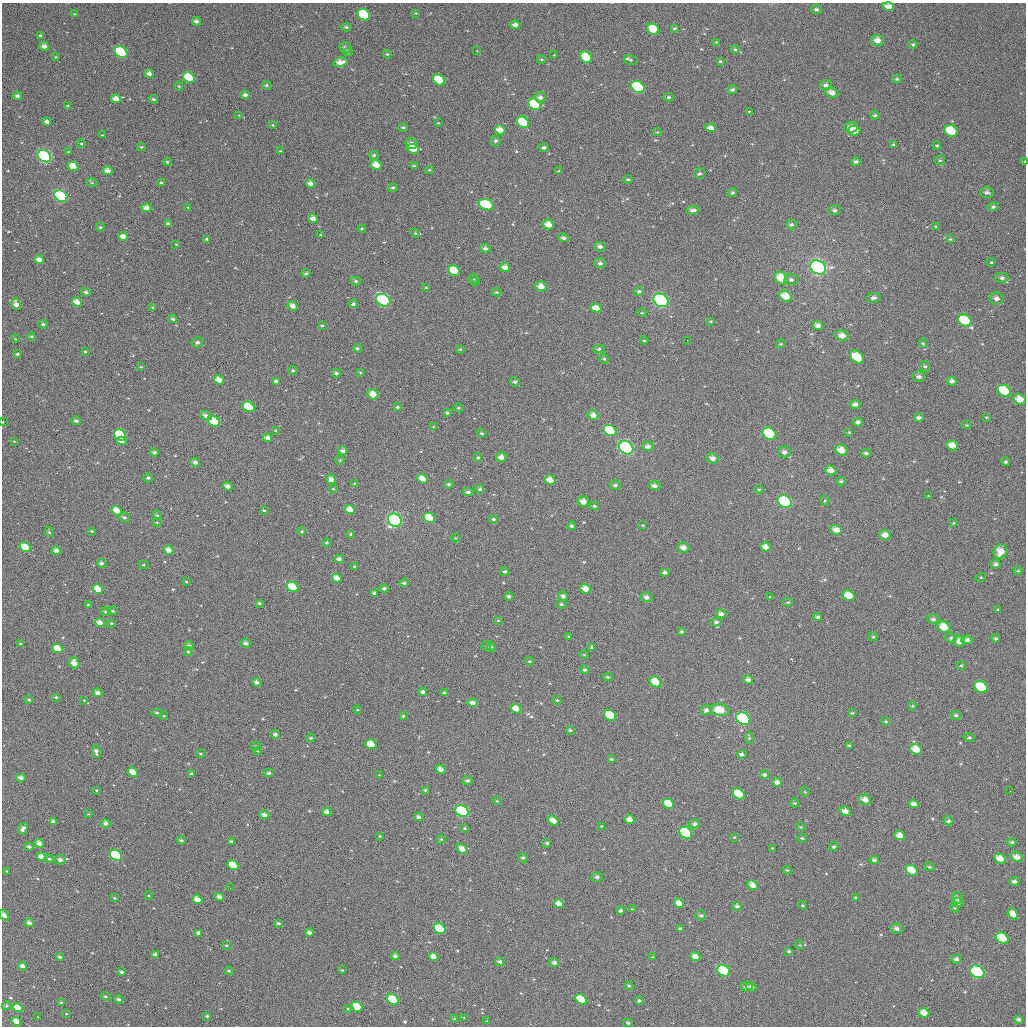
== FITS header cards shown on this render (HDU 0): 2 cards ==
NAXIS1  =                 1024
NAXIS2  =                 1024

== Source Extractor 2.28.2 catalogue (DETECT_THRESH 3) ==
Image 1024 x 1024 px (HDU 0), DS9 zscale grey, 1 PNG px = 1 image px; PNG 1028 x 1028 px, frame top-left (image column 1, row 1024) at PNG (2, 3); each listed source drawn as its Kron ellipse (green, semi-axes under 4 px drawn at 4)
Background 953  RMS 36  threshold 107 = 3 sigma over >= 5 px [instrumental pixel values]
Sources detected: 492; all 492 listed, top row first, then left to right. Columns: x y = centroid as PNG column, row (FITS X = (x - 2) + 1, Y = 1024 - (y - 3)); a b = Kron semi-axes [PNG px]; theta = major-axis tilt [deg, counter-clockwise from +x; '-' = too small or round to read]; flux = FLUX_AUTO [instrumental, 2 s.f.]
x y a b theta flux
888 6 5 4 - 18000
816 9 6 5 - 5100
416 13 4 4 - 2200
74 14 4 3 - 1800
364 15 7 5 -38 110000
196 21 5 4 - 7400
515 25 5 4 - 9700
346 27 5 3 - 4100
675 28 4 3 - 3300
653 29 6 5 - 48000
40 35 4 3 - 2500
877 40 6 5 - 17000
716 42 3 3 - 2000
913 44 5 4 - 3800
44 46 5 4 - 12000
346 48 6 5 - 7600
735 49 4 4 - 3300
477 51 2 2 - 1400
121 52 7 5 -33 120000
348 52 5 3 - 3000
387 54 4 4 - 2500
554 55 3 3 - 1700
56 57 3 3 - 1900
586 57 6 5 - 53000
541 59 4 3 - 1900
631 60 7 5 -13 3900
720 61 4 3 - 3200
340 62 7 4 10 18000
149 74 5 4 - 10000
189 78 6 5 - 60000
897 79 4 4 - 3100
439 80 6 5 - 62000
267 85 4 4 - 3100
826 85 6 5 - 8600
179 86 4 4 - 2200
638 87 7 5 -36 120000
732 90 5 4 - 5200
832 93 6 5 - 15000
245 95 4 4 - 7800
17 96 5 4 - 6100
540 97 5 5 - 8700
668 97 5 4 - 3800
116 99 5 4 - 20000
154 99 4 4 - 4800
535 104 7 5 -34 85000
68 106 4 3 - 3100
749 111 3 2 - 1800
239 115 3 3 - 1400
875 115 4 4 - 4200
47 122 4 3 - 11000
523 122 6 5 - 76000
438 123 3 3 - 1800
273 125 4 3 - 2200
403 127 5 4 - 3100
851 127 7 5 3 14000
711 128 5 4 - 13000
500 130 5 4 - 21000
854 131 6 4 -3 36000
951 131 7 5 -31 55000
657 132 4 3 - 2100
102 135 3 3 - 1700
496 141 5 5 - 5200
81 143 4 3 - 2100
411 143 6 5 - 9100
893 144 4 3 - 2800
937 145 4 4 - 2400
141 147 4 3 - 2700
544 148 4 4 - 5900
413 149 6 4 -25 51000
280 151 4 4 - 1900
68 152 3 2 - 2600
374 155 4 4 - 4300
44 156 7 5 -36 330000
940 160 5 5 - 3600
1025 161 4 2 - 1700
167 162 4 3 - 3200
856 162 4 4 - 5200
376 165 6 4 -33 25000
73 166 5 4 - 36000
414 166 4 3 - 3300
430 170 4 4 - 2600
108 171 5 4 - 15000
559 171 4 3 - 2400
699 174 6 5 - 4600
628 180 5 3 - 2500
161 182 4 3 - 2700
92 183 5 3 - 2600
310 184 5 4 - 12000
393 188 4 4 - 3600
987 192 7 5 -3 7400
732 193 5 4 - 4000
61 196 7 5 -33 200000
486 205 8 5 -18 98000
188 207 3 2 - 1600
993 207 5 4 - 4200
146 208 5 4 - 17000
693 210 7 4 7 8300
834 210 6 5 - 5200
313 219 5 4 - 14000
168 224 4 4 - 4700
548 225 5 4 - 21000
791 225 5 4 - 4800
936 226 4 3 - 2400
100 227 4 4 - 3200
362 229 4 4 - 2300
415 233 5 4 - 2400
321 235 4 2 - 1900
123 237 4 4 - 16000
564 238 5 3 - 6300
207 239 4 3 - 3900
950 239 4 4 - 2100
176 244 3 3 - 1800
600 247 5 4 - 8000
485 249 5 4 - 6800
39 260 4 4 - 16000
991 262 4 4 - 2300
600 263 6 5 - 6700
505 267 5 4 - 14000
818 267 8 6 -32 880000
454 271 6 5 - 47000
306 273 4 3 - 3900
781 278 7 6 - 37000
1002 278 6 5 - 6800
474 279 5 4 - 2700
791 280 6 5 - 6300
356 281 5 4 - 4100
475 282 3 2 - 2000
541 286 5 5 - 17000
426 288 3 2 - 1700
639 291 5 4 - 4800
86 292 5 4 - 5400
497 292 5 4 - 2900
786 296 6 5 - 32000
873 298 7 5 9 6800
996 298 7 6 - 10000
383 300 7 6 - 180000
661 300 8 6 -32 260000
77 302 5 4 - 18000
16 304 6 4 -65 13000
353 304 5 4 - 5000
292 306 5 4 - 15000
153 307 4 3 - 2200
596 308 5 4 - 24000
642 313 5 3 - 1800
173 319 4 4 - 5300
965 320 7 5 -30 92000
711 321 4 3 - 2300
43 324 4 3 - 4200
322 325 3 3 - 2300
818 326 5 4 - 11000
842 336 7 5 -10 15000
32 337 4 3 - 3100
16 339 4 3 - 1900
644 340 4 3 - 2300
687 340 2 2 - 1200
197 342 6 5 - 6100
923 343 4 4 - 2200
781 344 5 4 - 2800
357 348 4 3 - 3900
460 349 4 3 - 2300
599 349 5 4 - 4000
85 352 4 3 - 2600
17 354 3 3 - 3700
857 357 7 5 -43 69000
604 359 5 4 - 2900
925 366 5 4 - 3700
141 367 3 3 - 2100
293 371 4 4 - 3900
360 372 3 3 - 2300
336 373 4 3 - 5400
919 377 6 5 - 7900
219 380 5 4 - 20000
276 381 4 3 - 6500
952 381 5 4 - 7000
515 382 5 4 - 4700
1004 391 7 5 -33 64000
373 394 5 5 - 24000
1020 399 6 5 - 25000
855 404 5 4 - 8400
248 407 6 5 - 61000
397 407 4 3 - 3100
458 408 5 4 - 3400
447 413 4 3 - 3900
593 415 5 5 - 14000
206 416 6 4 -24 8900
987 417 4 3 - 2000
919 418 5 4 - 6300
76 421 4 3 - 6100
214 421 6 5 - 120000
3 422 2 2 - 1800
858 422 5 4 - 6900
966 425 5 4 - 2400
434 427 4 3 - 2600
275 430 3 2 - 1600
610 430 7 5 -32 97000
849 432 4 4 - 2300
482 433 5 3 - 3200
769 434 7 5 -31 170000
120 435 6 5 - 100000
268 438 4 4 - 11000
14 441 3 3 - 1600
122 441 5 3 - 11000
648 446 5 5 - 8800
952 446 6 4 -17 27000
626 448 7 6 - 290000
841 450 6 5 - 26000
343 451 4 4 - 7700
154 452 4 4 - 5900
784 452 6 5 - 8600
866 453 5 3 - 5200
501 457 5 5 - 15000
478 458 4 4 - 3100
713 458 6 5 - 12000
340 460 5 4 - 2500
195 462 5 4 - 7800
1006 462 4 4 - 3200
831 470 6 5 - 16000
148 478 5 4 - 3700
331 479 5 5 - 11000
422 479 5 4 - 21000
550 480 5 4 - 19000
841 481 5 3 - 3900
354 484 4 2 - 1800
449 484 4 4 - 4100
615 485 5 4 - 5300
228 486 5 4 - 10000
654 486 6 4 -3 7900
333 489 4 3 - 1900
480 489 4 3 - 4900
759 489 4 4 - 2700
468 492 5 4 - 5000
929 496 4 2 - 1600
785 501 7 5 -31 330000
825 501 5 4 - 2600
583 502 6 5 - 17000
594 506 4 3 - 3800
350 510 5 4 - 21000
117 511 5 4 - 29000
264 511 4 3 - 2400
157 515 5 4 - 3700
124 517 5 4 - 4600
429 518 6 4 -29 49000
494 519 4 3 - 4400
395 520 7 6 - 530000
157 522 4 4 - 2500
953 523 3 2 - 1600
643 525 3 2 - 2100
572 526 4 4 - 5800
836 530 6 5 - 17000
92 531 4 3 - 2000
302 531 4 3 - 2500
49 532 5 5 - 4100
351 534 4 4 - 4200
885 535 6 5 - 16000
456 538 4 3 - 1800
327 543 4 3 - 3400
25 547 6 4 -33 48000
683 547 6 5 - 14000
765 547 5 4 - 16000
169 550 5 4 - 14000
56 551 5 4 - 11000
1001 551 7 6 - 27000
339 559 4 4 - 7600
101 563 5 4 - 7000
996 564 5 4 - 6600
143 565 5 4 - 2900
354 566 3 3 - 1900
1018 571 4 4 - 2500
505 572 5 4 - 3400
665 572 4 4 - 5400
981 577 5 3 - 2000
337 578 5 4 - 16000
186 582 3 2 - 2100
404 583 4 3 - 5500
292 587 6 4 -28 52000
384 588 5 4 - 5400
98 589 5 4 - 35000
586 589 5 4 - 20000
374 593 4 3 - 5000
509 596 4 3 - 5800
563 596 5 4 - 6200
849 596 6 5 - 33000
647 597 6 5 - 9700
770 597 4 3 - 2500
788 602 5 4 - 3100
259 603 4 3 - 3900
561 604 5 4 - 3500
88 605 4 3 - 2000
998 610 3 3 - 2200
113 611 5 4 - 4100
106 612 5 4 - 4100
721 614 5 4 - 9000
818 617 4 3 - 5900
933 619 6 5 - 6600
498 620 4 4 - 2200
716 622 6 4 7 5500
100 623 5 4 - 17000
112 623 3 3 - 2200
944 627 6 5 - 31000
682 631 4 4 - 3300
569 636 4 4 - 2700
873 637 4 4 - 2700
951 638 6 4 0 4700
996 638 4 4 - 3700
967 640 5 4 - 9100
959 641 6 5 - 15000
246 643 5 4 - 5800
20 644 3 2 - 2100
189 646 5 4 - 7100
486 646 5 4 - 2600
492 647 5 3 - 2100
592 648 3 3 - 5000
57 649 5 4 - 40000
188 651 4 4 - 2700
584 655 5 3 - 1700
529 661 4 3 - 2500
74 663 5 5 - 19000
961 666 4 3 - 1900
585 670 4 4 - 4000
608 677 4 4 - 3400
748 680 5 4 - 9200
257 682 5 4 - 7800
655 682 6 5 - 39000
981 687 7 5 -28 73000
423 692 4 4 - 7400
98 693 5 4 - 10000
445 693 4 3 - 4300
56 697 5 4 - 4100
29 700 3 3 - 3800
84 700 3 3 - 1700
557 700 4 4 - 2300
473 703 5 4 - 13000
912 706 4 4 - 2600
516 709 5 4 - 27000
357 710 4 3 - 2000
706 710 6 5 - 7800
720 710 9 6 -10 43000
157 713 5 4 - 3800
852 713 4 3 - 2000
610 715 6 5 - 62000
956 715 5 4 - 4000
164 716 4 2 - 1800
403 716 4 4 - 3500
743 719 7 6 - 170000
886 721 4 3 - 2900
570 730 3 3 - 3300
275 734 5 4 - 6800
969 737 6 4 -14 3500
311 738 4 3 - 2900
749 738 6 4 90 3200
371 744 6 4 -17 29000
256 746 5 4 - 3000
849 746 3 3 - 3200
916 749 6 5 - 28000
96 751 7 4 -80 8700
258 751 4 4 - 2600
201 754 4 3 - 2600
742 754 5 4 - 5300
611 759 3 3 - 3400
441 769 5 4 - 14000
133 772 5 4 - 22000
269 773 5 4 - 4500
191 774 4 3 - 3900
379 775 3 3 - 1500
765 775 4 4 - 5200
21 778 4 3 - 8300
468 780 5 4 - 4800
777 782 5 4 - 9600
97 790 4 4 - 2400
425 790 3 3 - 3300
1010 791 3 2 - 1600
805 792 5 3 - 2100
739 794 6 5 - 52000
865 800 6 5 - 14000
497 801 4 3 - 2000
794 803 4 4 - 2700
668 804 6 4 -30 33000
914 804 5 4 - 11000
462 811 7 5 -31 210000
845 811 6 4 -30 14000
327 812 4 3 - 11000
89 814 3 2 - 1800
264 815 5 4 - 9700
418 817 4 4 - 6300
629 819 5 4 - 14000
553 821 6 4 -34 19000
949 821 5 4 - 5100
53 822 4 3 - 10000
106 823 5 4 - 7800
695 824 5 4 - 5300
602 826 3 3 - 2000
801 827 4 3 - 1700
465 828 4 3 - 3100
23 829 6 4 59 9800
686 833 7 5 -34 160000
900 835 5 4 - 17000
380 836 2 2 - 2300
734 837 4 3 - 1800
802 838 4 4 - 3100
441 839 4 4 - 2400
181 840 4 3 - 4700
232 841 4 3 - 5600
1012 842 4 4 - 3400
39 843 5 4 - 13000
547 843 4 3 - 5000
834 846 4 4 - 3600
29 847 4 3 - 5500
772 848 3 3 - 1600
462 849 6 4 -30 16000
116 855 6 5 - 130000
41 857 5 4 - 19000
1017 857 6 5 - 15000
523 858 4 4 - 4600
49 859 5 4 - 3300
1000 859 6 4 -30 22000
60 860 5 4 - 8200
874 860 4 4 - 6500
233 865 6 4 -31 51000
929 867 5 3 - 2800
787 870 4 3 - 2100
912 870 6 5 - 41000
6 871 4 3 - 1800
597 877 5 5 - 5400
1014 881 5 4 - 6500
753 885 5 4 - 17000
230 888 2 2 - 1800
149 895 4 3 - 2300
220 897 4 3 - 12000
115 898 3 3 - 2300
856 898 4 3 - 3800
957 898 6 5 - 7200
197 900 5 4 - 22000
679 903 5 4 - 18000
958 903 6 4 -17 6700
559 904 5 4 - 16000
803 905 4 3 - 2700
737 906 5 4 - 5900
955 908 4 3 - 1800
632 909 4 3 - 2100
620 911 4 4 - 4400
1013 914 6 4 -54 16000
4 915 6 4 -58 11000
701 915 5 5 - 4500
29 923 5 4 - 8000
278 923 4 3 - 4200
680 928 4 3 - 3000
897 928 6 5 - 7900
440 929 6 4 -33 99000
198 933 4 4 - 6400
309 933 4 3 - 7900
1002 938 7 5 -30 60000
226 945 4 3 - 1900
800 945 5 3 - 2000
789 951 4 3 - 3700
156 955 4 3 - 9900
395 956 4 3 - 6900
60 957 4 3 - 5500
433 957 5 4 - 18000
653 957 3 2 - 2100
695 957 5 4 - 17000
956 959 4 4 - 7500
500 961 5 4 - 6200
554 962 5 4 - 6700
23 966 4 3 - 9400
342 970 3 3 - 1900
229 971 4 4 - 3300
724 971 7 5 -32 180000
122 972 3 3 - 5000
977 972 7 6 - 210000
629 985 5 4 - 3000
746 987 6 4 -4 6500
752 987 5 3 - 4900
106 996 5 4 - 3400
119 999 4 4 - 5400
393 999 6 5 - 60000
581 999 6 5 - 46000
639 1001 4 4 - 3300
62 1003 4 3 - 5500
7 1006 5 4 - 3100
357 1007 6 4 -30 50000
18 1008 5 4 - 37000
348 1009 4 3 - 2100
924 1013 5 4 - 17000
66 1014 2 2 - 1900
207 1016 3 3 - 3000
38 1017 2 2 - 1100
464 1018 4 2 - 1400
455 1019 4 3 - 3200
1019 1019 4 3 - 6300
16 1021 5 4 - 22000
487 1021 3 3 - 1600
628 1023 5 3 - 4700
At the frame edge (FLAGS 8, measured only in part): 4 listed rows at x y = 888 6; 1025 161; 3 422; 4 915

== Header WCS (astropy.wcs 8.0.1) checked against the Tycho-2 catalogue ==
Header WCS as astropy/WCSLIB reads it (applying the file's SIP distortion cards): RA---TAN-SIP/DEC--TAN-SIP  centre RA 01:35:09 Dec +04:18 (23.79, +4.29 deg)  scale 8.66 arcsec/px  FOV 147.9' x 147.9'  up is +179 deg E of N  parity flipped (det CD > 0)
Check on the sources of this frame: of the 60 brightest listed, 60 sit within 11.5 arcsec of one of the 180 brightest Tycho-2 stars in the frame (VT <= 12.51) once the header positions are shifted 4.83 arcsec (3.74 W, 3.06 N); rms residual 3.83 arcsec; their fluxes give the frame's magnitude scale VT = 22.12 - 2.5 log10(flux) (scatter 0.17 mag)
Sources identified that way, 172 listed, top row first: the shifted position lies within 11.5 arcsec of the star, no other Tycho-2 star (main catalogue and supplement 1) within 23.0 arcsec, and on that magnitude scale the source's flux lands within +1.5 / -3 mag of the star's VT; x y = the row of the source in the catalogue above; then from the Tycho-2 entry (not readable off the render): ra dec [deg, ICRS J2000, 3 dp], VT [Tycho-2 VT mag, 2 dp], TYC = Tycho-2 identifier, HIP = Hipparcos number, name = IAU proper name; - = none
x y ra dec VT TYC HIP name
888 6 22.908 +3.053 11.18 31-100-1 - -
364 15 24.170 +3.099 9.72 31-176-1 - -
653 29 23.473 +3.120 10.28 31-106-1 - -
877 40 22.932 +3.135 11.36 31-111-1 - -
44 46 24.939 +3.191 12.01 31-312-1 - -
121 52 24.753 +3.202 9.30 31-320-1 - -
586 57 23.633 +3.191 10.39 31-122-1 - -
340 62 24.226 +3.215 11.99 31-314-1 - -
189 78 24.589 +3.260 10.00 31-285-1 - -
439 80 23.986 +3.253 10.37 31-1211-1 - -
638 87 23.506 +3.260 9.34 31-1127-1 - -
732 90 23.279 +3.260 12.62 31-1118-1 - -
832 93 23.039 +3.263 11.81 31-127-1 - -
245 95 24.453 +3.298 12.48 31-202-1 - -
116 99 24.764 +3.314 11.58 31-329-1 - -
535 104 23.754 +3.307 9.67 31-1154-1 - -
875 115 22.935 +3.315 12.78 31-130-1 - -
47 122 24.929 +3.373 11.94 31-228-1 - -
523 122 23.782 +3.351 10.07 31-1060-1 - -
500 130 23.836 +3.370 11.51 31-1181-1 - -
854 131 22.984 +3.354 10.51 31-1099-1 - -
951 131 22.750 +3.349 10.11 31-133-1 - -
413 149 24.046 +3.419 10.66 31-1157-1 - -
44 156 24.933 +3.456 8.21 31-1186-1 7747 -
376 165 24.133 +3.461 11.04 31-1100-1 - -
73 166 24.864 +3.479 10.84 31-1111-1 - -
108 171 24.781 +3.488 11.94 31-1121-1 - -
310 184 24.291 +3.508 11.52 31-1173-1 - -
61 196 24.892 +3.551 8.76 31-1057-1 7732 -
486 205 23.865 +3.550 9.81 31-1216-1 - -
146 208 24.685 +3.575 11.54 31-1198-1 - -
168 224 24.633 +3.612 12.66 31-591-1 - -
548 225 23.716 +3.595 11.07 31-632-1 - -
123 237 24.741 +3.645 11.44 31-856-1 - -
39 260 24.942 +3.704 11.53 31-514-1 - -
505 267 23.819 +3.700 11.62 31-405-1 - -
818 267 23.062 +3.685 7.58 31-683-1 7156 -
454 271 23.940 +3.711 10.49 31-488-1 - -
781 278 23.151 +3.713 10.70 31-654-1 - -
1002 278 22.620 +3.699 12.20 31-1004-1 - -
541 286 23.731 +3.744 11.21 31-676-1 - -
786 296 23.139 +3.756 10.78 31-918-1 - -
996 298 22.632 +3.749 11.76 31-1016-1 - -
383 300 24.110 +3.786 8.66 31-919-1 7491 -
661 300 23.440 +3.772 8.31 31-740-1 7281 -
77 302 24.848 +3.805 11.22 31-580-1 - -
16 304 24.995 +3.814 11.90 31-905-1 - -
353 304 24.183 +3.795 12.17 31-548-1 - -
292 306 24.329 +3.803 11.52 31-871-1 - -
596 308 23.596 +3.793 11.47 31-428-1 - -
173 319 24.617 +3.840 12.65 31-675-1 - -
965 320 22.707 +3.805 9.90 31-941-1 - -
818 326 23.061 +3.824 12.00 31-612-1 - -
842 336 23.002 +3.847 11.62 31-339-1 - -
857 357 22.965 +3.898 10.31 31-636-1 - -
1004 391 22.607 +3.972 9.86 31-992-1 - -
373 394 24.130 +4.012 11.84 31-510-1 - -
1020 399 22.570 +3.991 10.73 31-960-1 - -
855 404 22.967 +4.012 12.23 31-447-1 - -
248 407 24.430 +4.049 9.94 31-711-1 - -
593 415 23.598 +4.051 11.80 31-824-1 - -
919 418 22.814 +4.040 12.45 31-913-1 - -
76 421 24.845 +4.090 12.37 31-534-1 - -
214 421 24.512 +4.086 9.54 31-884-1 - -
610 430 23.556 +4.088 9.78 31-504-1 - -
769 434 23.171 +4.087 9.21 31-803-1 - -
120 435 24.738 +4.122 9.80 31-722-1 - -
122 441 24.735 +4.136 11.49 31-628-1 - -
648 446 23.465 +4.123 12.46 31-600-1 - -
952 446 22.729 +4.106 10.99 31-986-1 - -
626 448 23.516 +4.129 8.21 31-396-1 7307 -
841 450 22.997 +4.123 10.66 31-651-1 - -
343 451 24.201 +4.149 11.77 31-601-1 - -
866 453 22.939 +4.128 12.20 31-631-1 - -
501 457 23.818 +4.157 11.36 31-685-1 - -
713 458 23.307 +4.149 12.00 31-696-1 - -
195 462 24.556 +4.185 12.31 31-655-1 - -
831 470 23.022 +4.172 10.73 31-852-1 - -
331 479 24.227 +4.219 11.93 31-802-1 - -
422 479 24.006 +4.213 11.15 31-704-1 - -
550 480 23.699 +4.210 11.31 31-693-1 - -
785 501 23.131 +4.250 8.62 31-434-1 - -
583 502 23.617 +4.260 11.16 31-697-1 - -
350 510 24.180 +4.291 11.22 31-799-1 - -
117 511 24.742 +4.305 11.10 31-525-1 - -
429 518 23.988 +4.307 10.48 31-826-1 - -
836 530 23.006 +4.315 11.27 31-349-1 - -
885 535 22.888 +4.325 11.18 31-781-1 - -
25 547 24.962 +4.397 10.25 31-354-1 - -
683 547 23.374 +4.365 11.57 31-614-1 - -
765 547 23.176 +4.359 11.28 31-717-1 - -
56 551 24.887 +4.404 12.51 31-421-1 - -
1001 551 22.607 +4.357 11.30 31-1018-1 - -
996 564 22.620 +4.388 12.49 31-953-1 - -
337 578 24.208 +4.457 11.70 31-546-1 - -
404 583 24.047 +4.465 12.00 31-647-1 - -
292 587 24.314 +4.480 10.47 31-759-1 - -
98 589 24.785 +4.494 10.61 31-478-1 - -
586 589 23.607 +4.470 10.91 31-816-1 - -
509 596 23.792 +4.491 12.89 31-487-1 - -
849 596 22.972 +4.473 10.50 31-738-1 - -
647 597 23.460 +4.487 11.77 31-590-1 - -
721 614 23.279 +4.522 11.59 31-497-1 - -
933 619 22.768 +4.524 12.02 31-383-1 - -
100 623 24.778 +4.575 11.76 31-553-1 - -
944 627 22.740 +4.543 10.48 31-584-1 7055 -
967 640 22.685 +4.572 11.97 31-967-1 - -
189 646 24.562 +4.626 12.09 31-677-1 - -
57 649 24.879 +4.639 10.62 31-695-1 - -
74 663 24.838 +4.674 11.01 31-406-1 - -
748 680 23.211 +4.679 12.20 31-515-1 - -
257 682 24.397 +4.711 11.97 31-462-1 - -
655 682 23.434 +4.691 10.39 31-689-1 - -
981 687 22.648 +4.686 9.90 31-991-1 - -
98 693 24.780 +4.743 11.65 31-384-1 - -
516 709 23.770 +4.762 10.76 31-804-1 - -
706 710 23.311 +4.755 11.94 31-883-1 - -
720 710 23.275 +4.755 10.84 31-757-1 - -
610 715 23.541 +4.773 10.30 31-773-1 - -
743 719 23.220 +4.774 8.75 31-507-1 7210 -
275 734 24.350 +4.835 11.92 31-732-1 - -
371 744 24.117 +4.855 10.89 31-644-1 - -
916 749 22.801 +4.839 10.96 31-508-1 - -
96 751 24.782 +4.883 12.40 31-731-1 - -
441 769 23.948 +4.911 11.69 31-602-1 - -
133 772 24.691 +4.933 11.11 31-571-1 - -
777 782 23.136 +4.925 11.75 31-420-1 - -
739 794 23.228 +4.956 10.07 31-709-1 - -
865 800 22.922 +4.962 11.22 31-532-1 - -
668 804 23.396 +4.982 10.91 31-355-1 - -
462 811 23.894 +5.011 8.87 34-781-1 7414 -
845 811 22.971 +4.990 12.59 31-519-1 - -
327 812 24.221 +5.019 11.87 34-806-1 - -
264 815 24.372 +5.029 12.29 34-891-1 - -
629 819 23.490 +5.023 12.23 34-771-1 - -
686 833 23.353 +5.052 9.30 34-958-1 - -
900 835 22.837 +5.046 11.34 34-846-1 - -
39 843 24.914 +5.109 11.57 34-840-1 - -
116 855 24.726 +5.134 9.23 34-763-1 - -
41 857 24.908 +5.141 11.30 34-764-1 - -
1017 857 22.553 +5.092 11.22 34-1119-1 - -
1000 859 22.593 +5.097 10.98 34-1107-1 - -
233 865 24.445 +5.153 10.50 34-586-1 - -
912 870 22.806 +5.130 10.84 34-686-1 - -
753 885 23.189 +5.174 11.11 34-697-1 - -
220 897 24.476 +5.229 11.53 34-904-1 - -
197 900 24.530 +5.237 11.37 34-939-1 - -
679 903 23.366 +5.221 11.21 34-702-1 - -
958 903 22.693 +5.205 12.06 34-1031-1 - -
559 904 23.656 +5.228 11.61 34-886-1 - -
680 928 23.362 +5.282 12.88 34-627-1 - -
897 928 22.840 +5.270 12.20 34-947-1 - -
440 929 23.943 +5.295 10.11 34-868-1 - -
1002 938 22.584 +5.288 10.10 34-1065-1 - -
156 955 24.628 +5.371 12.08 34-516-1 - -
60 957 24.860 +5.381 11.93 34-827-1 - -
433 957 23.956 +5.362 11.30 34-658-1 - -
695 957 23.324 +5.349 12.59 34-799-1 - -
956 959 22.694 +5.341 11.31 34-999-1 - -
23 966 24.949 +5.405 11.81 34-734-1 - -
724 971 23.254 +5.382 9.01 34-867-1 7220 -
977 972 22.641 +5.371 8.58 34-1009-1 7029 -
752 987 23.187 +5.418 11.96 34-722-1 - -
393 999 24.053 +5.468 9.82 34-938-1 - -
581 999 23.597 +5.458 10.17 34-671-1 - -
62 1003 24.853 +5.491 13.22 34-866-1 - -
357 1007 24.139 +5.487 10.93 34-634-1 - -
18 1008 24.958 +5.505 10.69 34-610-1 - -
924 1013 22.769 +5.471 11.23 34-531-1 - -
1019 1019 22.541 +5.482 11.90 34-1099-1 - -
16 1021 24.961 +5.538 11.04 34-431-1 - -
628 1023 23.484 +5.512 12.50 34-602-1 - -